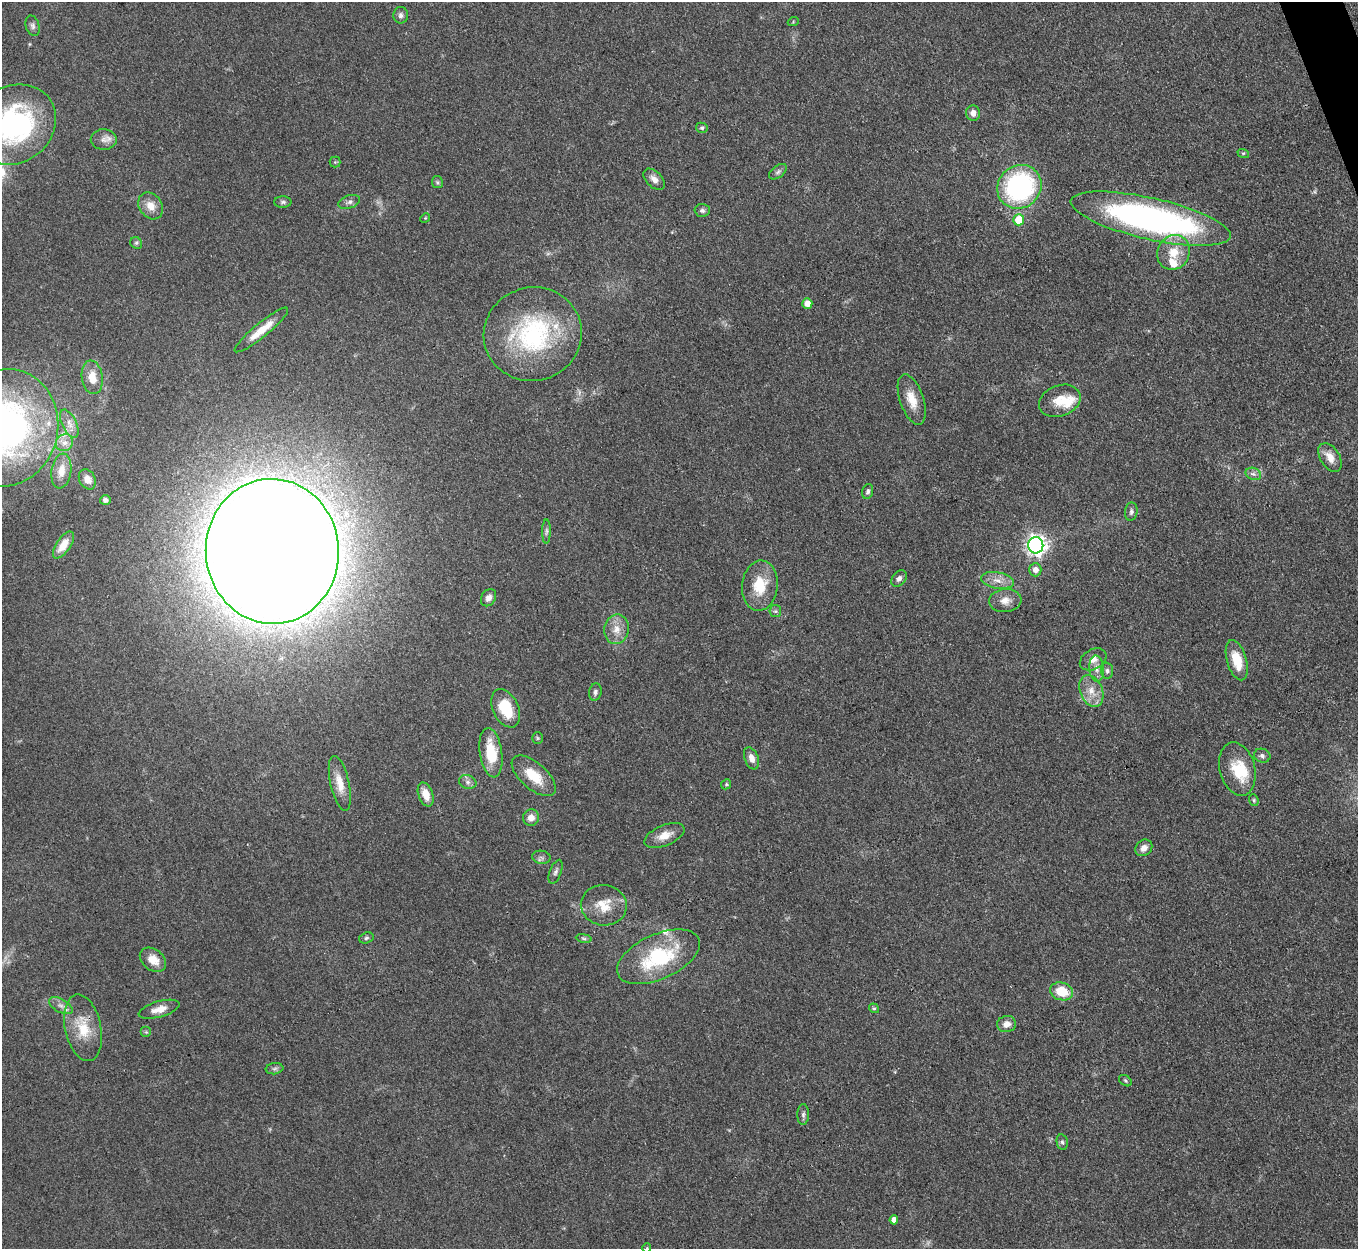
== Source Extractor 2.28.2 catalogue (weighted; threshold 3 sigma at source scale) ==
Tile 10 of 4 x 4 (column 2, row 3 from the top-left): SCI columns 1359-2714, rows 1523-2769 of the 5427 x 5413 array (HDU 1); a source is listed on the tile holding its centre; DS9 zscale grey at full resolution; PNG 1360 x 1251 px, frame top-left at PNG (2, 2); each listed source drawn as its Kron ellipse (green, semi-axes under 4 px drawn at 4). Shown black and unused: <1% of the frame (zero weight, under 3 of 4 exposures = <1% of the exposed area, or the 3 px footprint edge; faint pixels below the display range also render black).
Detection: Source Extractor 2.28.2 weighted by HDU 2 'WHT'; one run over the whole footprint, this tile lists its part. Background 0.0823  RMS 0.0061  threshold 0.0273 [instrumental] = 3 sigma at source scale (4.5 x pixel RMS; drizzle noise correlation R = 1.50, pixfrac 1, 0.05/0.05 arcsec/px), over >= 5 px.
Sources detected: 97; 1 too faint to see at this stretch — neither listed nor drawn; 5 inside a brighter listed object's ellipse — not listed separately; the other 91 listed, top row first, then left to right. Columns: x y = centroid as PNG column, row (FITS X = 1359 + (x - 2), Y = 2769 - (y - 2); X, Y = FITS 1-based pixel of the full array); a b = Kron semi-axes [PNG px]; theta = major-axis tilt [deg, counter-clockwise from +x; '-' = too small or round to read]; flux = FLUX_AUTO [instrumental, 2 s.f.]
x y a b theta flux
401 15 8 7 - 2.1
793 22 5 3 - 0.58
33 26 10 7 -74 2.1
973 113 8 7 - 3.7
14 125 44 38 37 120
702 128 6 5 - 1.1
104 140 13 10 -2 4.3
1243 153 6 4 -17 0.81
335 162 5 5 - 0.83
778 172 10 6 38 1.8
654 179 13 8 -45 3.8
437 182 6 5 - 1.1
1019 187 23 21 41 100
283 202 9 5 0 1.4
349 202 11 6 17 2.2
151 206 14 11 -55 6.6
702 210 7 6 - 1.7
425 218 5 4 - 0.59
1151 219 82 20 -13 220
1019 220 5 5 - 16
136 243 6 5 - 1.2
1173 252 18 16 63 13
807 303 5 5 - 5.7
261 330 34 7 39 11
533 334 49 46 17 87
92 377 17 10 -81 8.4
912 399 26 11 -71 10
1060 401 21 15 21 12
69 424 15 7 -64 4.1
6 428 59 52 77 240
64 443 9 8 - 3.6
1330 457 16 9 -58 6.6
61 471 17 10 82 6.6
1253 474 8 6 -20 2
87 479 10 8 -61 4
868 491 8 5 73 1.6
105 500 5 5 - 1.7
1131 512 9 6 82 2
546 531 12 4 89 1.7
63 545 15 7 56 6.9
1036 545 8 7 - 290
272 551 72 66 -86 4200
1035 570 6 6 - 3.8
899 578 9 6 48 2.4
997 580 16 8 -10 5.8
760 586 25 18 84 18
488 598 9 7 56 3.5
1005 600 16 11 5 5.8
775 611 6 6 - 1.3
616 629 15 12 79 7.3
1093 659 14 10 30 4.8
1237 660 21 10 -74 14
1097 669 13 7 -85 4.4
1107 671 8 6 -86 1.7
1091 691 16 11 -68 8.4
595 692 9 6 81 1.9
506 708 20 12 -65 20
538 738 6 5 - 0.81
491 753 25 11 -81 21
1262 756 8 7 - 1.9
751 758 11 7 -69 4
1237 769 27 17 -75 17
534 776 27 13 -41 15
468 782 9 6 -15 2.2
340 783 28 9 -77 9.4
726 784 5 4 - 0.85
426 794 12 7 -70 7
1254 800 6 4 -71 0.86
531 818 8 8 - 4.4
664 835 21 10 23 7.6
1144 848 9 7 41 3.9
541 857 9 6 -9 2
556 872 12 6 69 2
604 905 23 20 -7 14
366 938 7 5 18 1.2
584 938 8 4 -9 1.1
658 957 44 22 24 53
153 960 14 10 -37 8
1062 991 12 9 -15 15
61 1006 13 6 -29 3.3
874 1008 5 4 - 0.9
159 1009 21 8 16 6.3
1007 1024 9 8 - 4.3
83 1028 34 18 -78 19
146 1032 5 5 - 1
274 1069 9 5 7 1.5
1125 1081 7 5 -37 1.1
803 1115 10 6 89 1.9
1062 1142 8 5 -79 1.4
894 1220 5 4 - 3.4
647 1248 5 4 - 0.67
Overlapping masked pixels (flux is a lower limit): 1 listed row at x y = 83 1028
Isophote crosses this tile's border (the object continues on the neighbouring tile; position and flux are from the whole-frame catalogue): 3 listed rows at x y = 14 125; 6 428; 647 1248